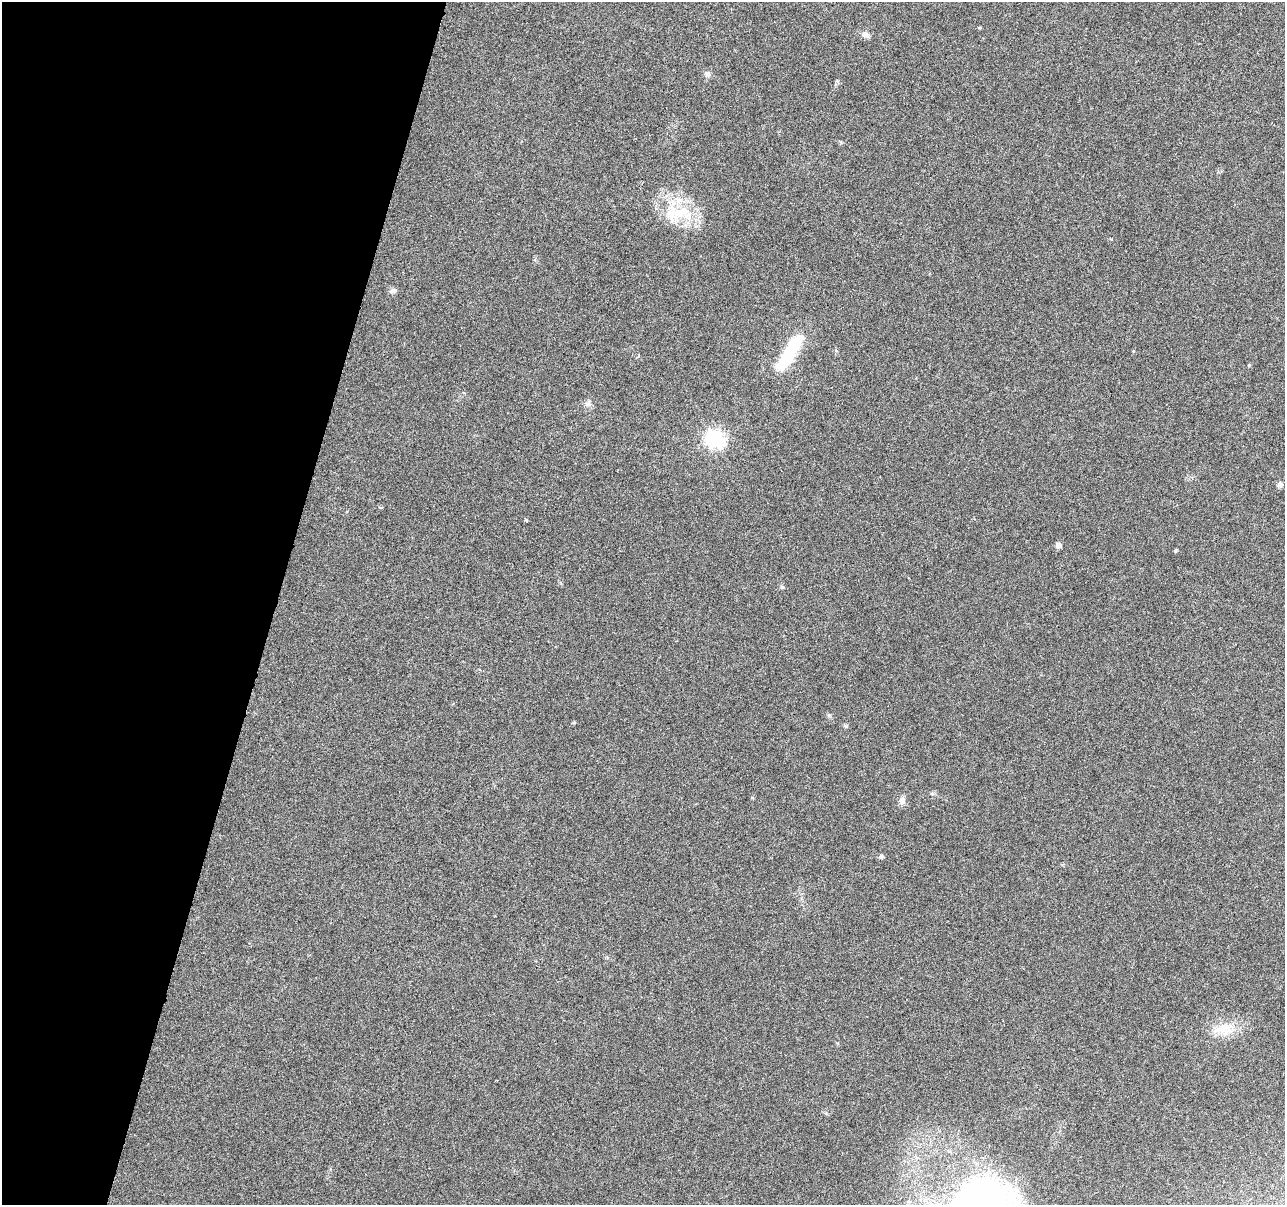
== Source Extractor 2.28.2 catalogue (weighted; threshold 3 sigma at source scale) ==
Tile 9 of 4 x 4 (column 1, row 3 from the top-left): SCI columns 17-1299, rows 1483-2685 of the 5170 x 5431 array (HDU 1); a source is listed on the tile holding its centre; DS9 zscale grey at full resolution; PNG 1287 x 1207 px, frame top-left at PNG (2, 2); no overlay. Shown black and unused: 21% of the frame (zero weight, under 3 of 6 exposures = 3% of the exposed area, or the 3 px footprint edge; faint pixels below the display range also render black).
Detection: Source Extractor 2.28.2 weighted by HDU 2 'WHT'; one run over the whole footprint, this tile lists its part. Background 0.0304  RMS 0.004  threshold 0.0163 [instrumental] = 3 sigma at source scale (4.09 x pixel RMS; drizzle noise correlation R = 1.36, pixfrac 0.8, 0.0396/0.0396 arcsec/px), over >= 5 px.
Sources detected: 21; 1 inside a brighter listed object's ellipse — not listed separately; the other 20 listed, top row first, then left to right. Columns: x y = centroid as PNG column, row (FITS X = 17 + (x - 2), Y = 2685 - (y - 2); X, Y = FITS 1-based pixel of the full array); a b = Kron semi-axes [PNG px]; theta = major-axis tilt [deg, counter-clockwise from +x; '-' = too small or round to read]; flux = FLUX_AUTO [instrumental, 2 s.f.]
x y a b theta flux
979 28 5 3 - 0.36
865 35 13 6 -22 1.3
707 74 8 8 - 1.4
681 212 41 22 22 16
1111 239 4 3 - 0.37
393 291 10 6 16 1.2
790 352 43 10 58 26
1249 365 5 3 - 0.31
588 404 8 7 - 1.3
714 439 7 7 - 130
1280 485 7 7 - 1.1
381 507 6 2 -4 0.32
1058 545 6 6 - 1.8
1175 550 4 4 - 0.54
782 587 5 5 - 0.53
846 726 6 5 - 0.58
752 798 5 3 - 0.32
902 801 10 8 84 1.6
881 856 5 5 - 0.88
1223 1029 29 16 2 8.6